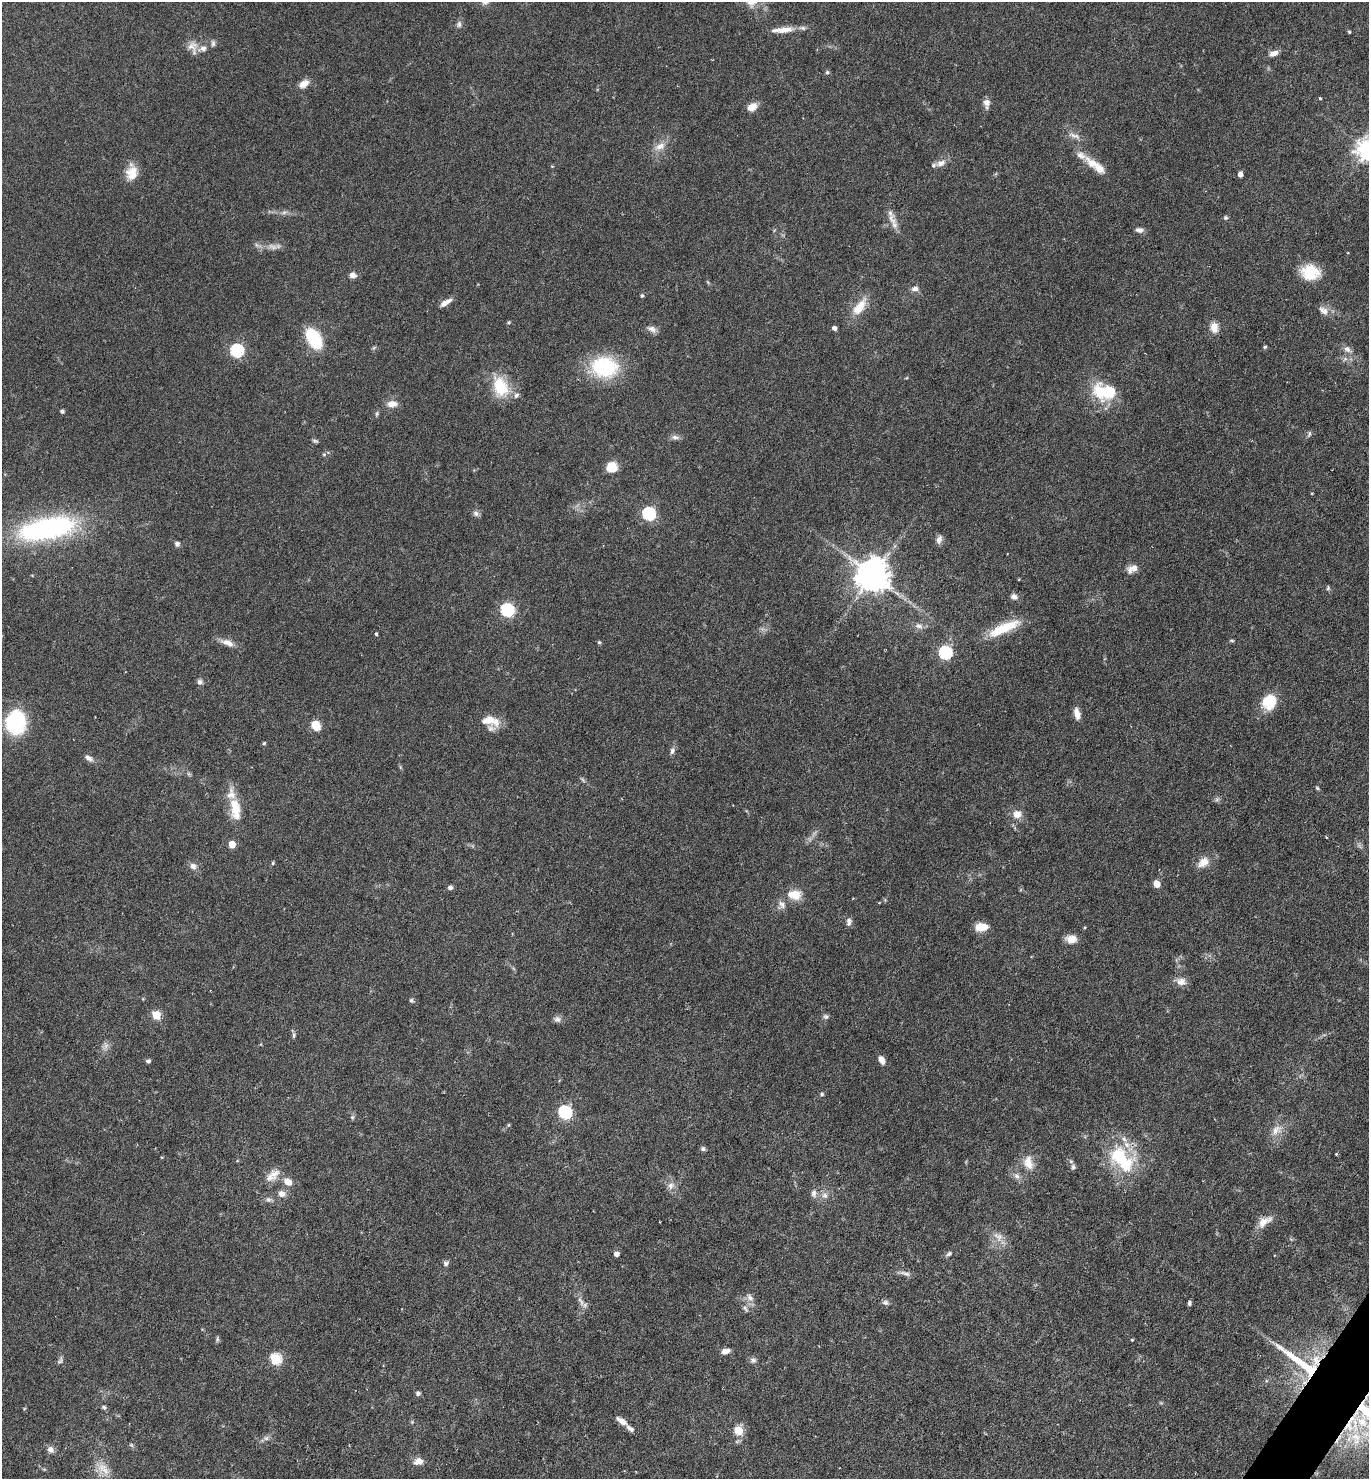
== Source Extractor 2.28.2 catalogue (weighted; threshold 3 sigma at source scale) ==
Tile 6 of 4 x 4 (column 2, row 2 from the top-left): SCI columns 1662-3028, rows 2956-4432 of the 5915 x 5909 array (HDU 1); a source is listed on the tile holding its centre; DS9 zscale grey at full resolution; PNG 1371 x 1481 px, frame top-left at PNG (2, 2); no overlay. Shown black and unused: <1% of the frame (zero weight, under 4 of 7 exposures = <1% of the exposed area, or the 3 px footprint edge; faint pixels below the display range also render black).
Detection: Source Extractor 2.28.2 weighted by HDU 2 'WHT'; one run over the whole footprint, this tile lists its part. Background 0.0575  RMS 0.0029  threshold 0.0117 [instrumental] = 3 sigma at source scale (4.09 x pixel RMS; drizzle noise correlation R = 1.36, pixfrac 0.8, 0.05/0.05 arcsec/px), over >= 5 px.
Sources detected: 163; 1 too faint to see at this stretch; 1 inside a brighter object's white glare — not listed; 11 inside a brighter listed object's ellipse — not listed separately; the other 150 listed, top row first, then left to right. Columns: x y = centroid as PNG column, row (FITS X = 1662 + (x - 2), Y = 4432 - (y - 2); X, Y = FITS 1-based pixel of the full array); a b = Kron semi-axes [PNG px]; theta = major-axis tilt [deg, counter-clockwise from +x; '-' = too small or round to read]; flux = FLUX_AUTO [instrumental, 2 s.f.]
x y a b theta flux
459 24 10 7 66 0.9
782 30 28 7 4 3.5
1349 32 4 4 - 0.34
213 43 10 5 85 0.68
192 46 15 13 -33 2.6
1274 53 11 6 17 1.6
827 72 5 5 - 0.44
304 84 13 8 34 2.2
1320 98 3 3 - 0.34
986 103 10 7 -88 1.7
752 107 11 8 29 2.6
1074 136 20 6 -18 1.6
660 146 16 9 25 2.5
1368 150 8 7 - 220
941 163 14 8 21 2
1093 163 22 12 -26 3.7
132 172 21 14 86 4.3
1240 174 5 4 - 1.4
1226 218 6 6 - 0.44
892 219 19 10 -58 2.6
1139 230 10 6 -9 1.1
257 245 7 4 -70 0.54
273 247 15 7 -12 1.8
1310 272 21 17 -6 7.8
353 275 7 6 - 1.5
915 288 9 6 2 1.2
642 296 5 4 - 0.41
445 303 15 6 33 1.8
860 307 26 11 53 5.2
1323 310 15 10 -32 1.9
509 322 5 4 - 0.3
1214 327 14 10 -84 2.4
834 328 4 4 - 1.1
652 329 13 7 -29 1.4
314 338 19 11 -59 14
1265 347 5 4 - 0.35
1347 349 11 8 -34 1.4
237 351 6 6 - 41
604 367 23 17 -8 25
500 387 26 17 -70 9.5
1103 392 29 19 -36 11
392 404 12 7 2 2.3
62 411 5 4 - 0.48
377 414 7 5 71 0.45
1309 434 9 4 63 0.52
675 437 12 6 -5 1
315 441 8 4 -8 0.48
324 454 5 5 - 0.39
612 467 10 10 - 4.8
476 513 9 7 -19 0.89
649 514 6 6 - 37
47 528 65 23 11 49
939 539 11 6 72 1.2
177 544 7 6 - 0.72
1130 569 13 8 83 1.5
873 575 9 9 - 620
1328 588 7 4 82 0.44
1014 597 9 7 -32 1.2
507 610 7 6 - 43
919 626 12 7 -11 1.3
1004 628 42 11 24 8.9
376 634 3 3 - 0.37
1232 640 6 4 -2 0.31
599 642 5 4 - 0.34
227 643 18 8 -20 2.3
945 653 6 6 - 39
200 682 7 7 - 0.81
1269 702 13 12 - 9.4
1077 714 14 7 -77 2.1
490 721 25 12 -10 4.7
16 723 20 17 86 28
315 725 9 8 - 4.3
264 743 4 4 - 0.32
672 751 9 6 65 0.9
89 758 12 7 -28 1.2
189 774 6 5 - 0.44
583 780 8 4 -53 0.45
1317 788 6 4 -46 0.36
235 808 26 13 -85 6.5
1017 814 11 10 - 2.5
232 844 5 5 - 6.2
1203 862 18 12 41 3
273 863 5 4 - 0.34
193 866 10 8 -51 1.3
1157 884 5 5 - 5.3
450 887 6 5 - 0.78
795 895 13 11 -22 4.1
782 904 12 8 -48 1.3
849 922 10 6 82 1
981 927 12 8 3 4.5
1071 939 13 9 -1 2.5
1181 982 13 10 -5 2
411 1000 6 5 - 0.47
156 1015 5 5 - 11
826 1016 8 7 - 0.71
557 1019 10 8 -18 1
294 1035 9 5 90 0.6
106 1046 9 7 89 1.1
881 1060 9 6 -59 1.8
148 1061 5 4 - 0.75
822 1094 5 5 - 0.43
565 1112 6 6 - 43
352 1117 6 5 - 0.47
508 1125 6 4 89 0.31
1276 1130 18 10 49 2.9
703 1149 6 6 - 0.62
1336 1154 3 3 - 0.22
162 1157 4 3 - 0.24
1122 1159 41 23 -46 18
1028 1163 20 12 -77 3.7
1073 1167 8 7 - 0.73
274 1174 17 12 30 3
1017 1176 9 7 -48 1.2
288 1181 11 8 -34 2.5
671 1186 10 9 - 1.6
814 1193 10 7 -81 1.2
282 1194 9 8 - 1.8
825 1195 8 7 - 1.2
269 1199 9 7 -11 0.91
1265 1221 22 10 33 2.8
998 1236 17 10 -32 2.5
616 1254 4 4 - 1.5
949 1254 8 5 28 0.65
446 1263 7 6 - 0.79
905 1273 16 5 -19 1.2
750 1298 13 7 -49 1.4
581 1301 20 5 -61 1.6
885 1302 9 7 -11 0.81
1189 1303 5 4 - 0.56
745 1309 11 4 -57 0.64
217 1339 9 4 -90 0.43
1132 1340 3 3 - 0.24
725 1351 9 6 15 1.5
275 1359 6 5 - 23
60 1360 11 5 66 0.7
753 1360 8 7 - 0.85
1316 1360 20 12 79 6
1300 1362 69 10 -36 14
418 1393 6 5 - 0.63
1161 1403 6 3 -18 0.3
104 1407 5 5 - 0.46
622 1421 12 6 -35 2.2
412 1422 5 5 - 0.33
1349 1424 46 28 55 28
738 1431 5 5 - 10
266 1438 8 6 0 0.81
131 1445 6 5 - 0.44
50 1449 8 7 - 1.5
418 1461 11 9 12 2.1
103 1468 23 12 -41 3.9
Overlapping masked pixels (flux is a lower limit): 3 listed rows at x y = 1316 1360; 1300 1362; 1349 1424
Isophote crosses this tile's border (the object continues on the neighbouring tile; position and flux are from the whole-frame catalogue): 2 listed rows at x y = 1368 150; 1349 1424